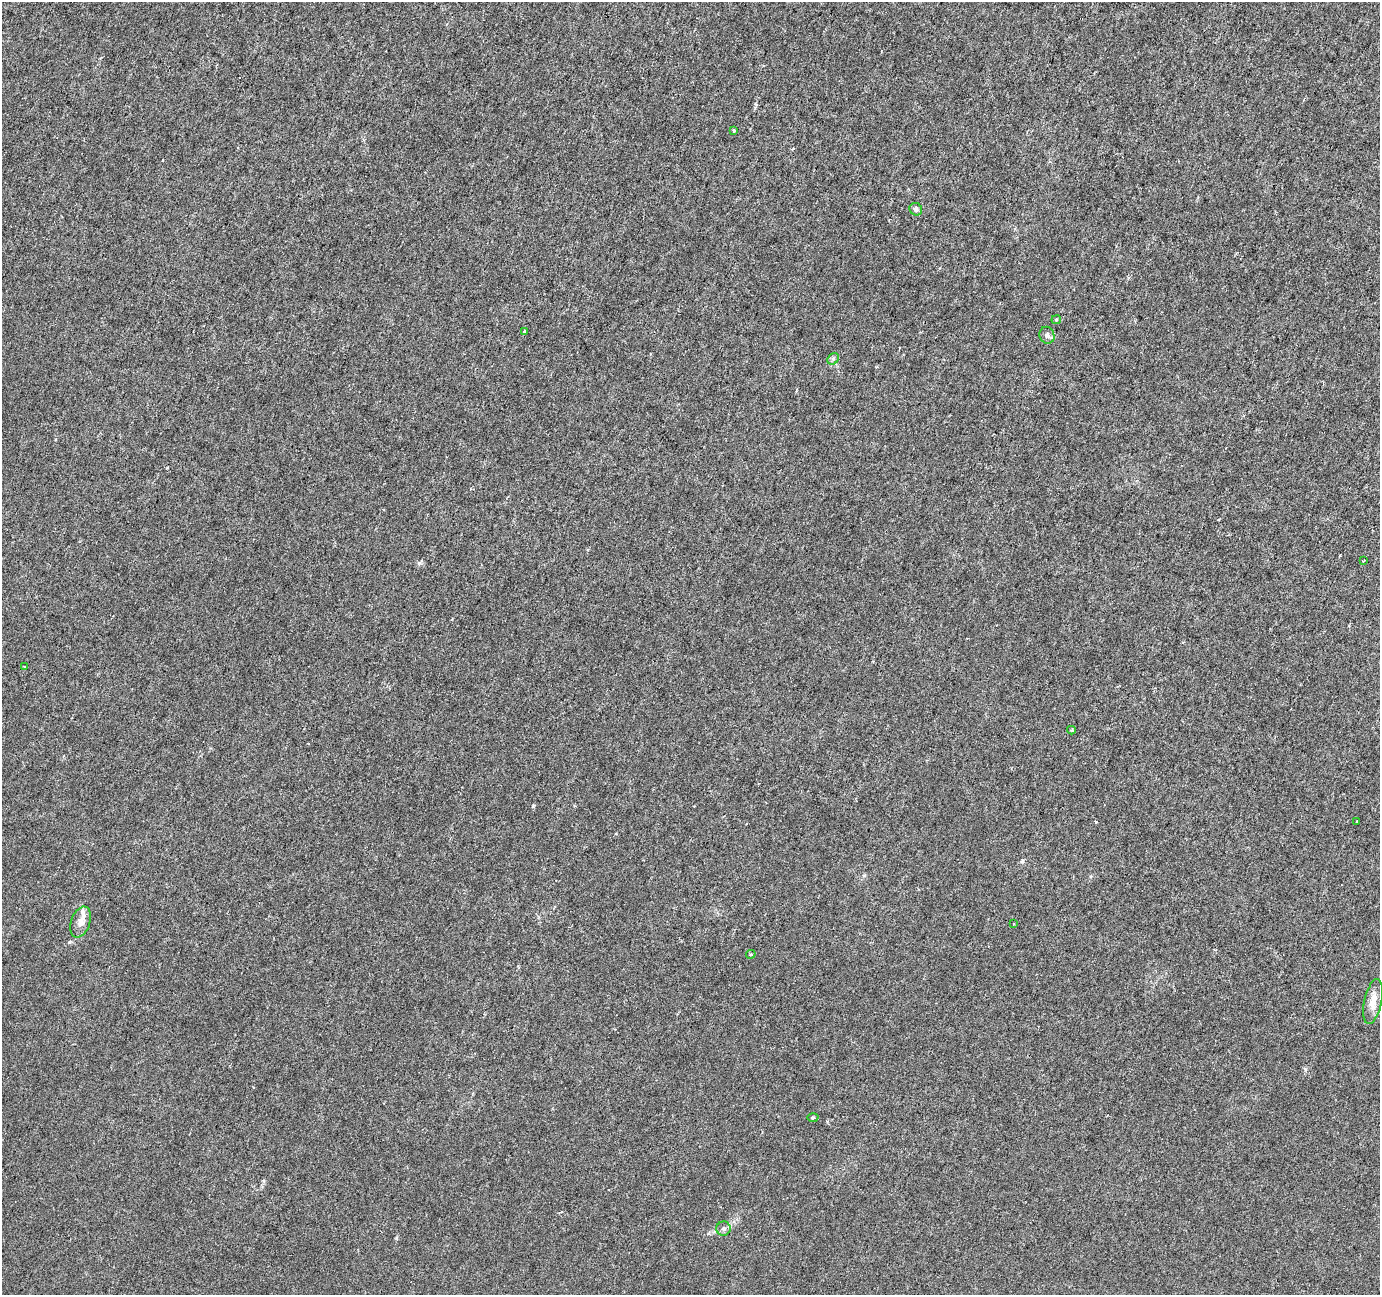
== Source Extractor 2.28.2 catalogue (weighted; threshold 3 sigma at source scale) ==
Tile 10 of 4 x 4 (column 2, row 3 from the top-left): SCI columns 1379-2756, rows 1505-2797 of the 5521 x 5659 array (HDU 1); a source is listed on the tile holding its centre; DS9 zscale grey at full resolution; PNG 1382 x 1297 px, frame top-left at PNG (2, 2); each listed source drawn as its Kron ellipse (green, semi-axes under 4 px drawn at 4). Shown black and unused: <1% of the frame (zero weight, under 3 of 6 exposures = <1% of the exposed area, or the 3 px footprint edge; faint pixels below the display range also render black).
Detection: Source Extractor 2.28.2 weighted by HDU 2 'WHT'; one run over the whole footprint, this tile lists its part. Background -9.02e-05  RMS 0.0012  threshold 0.00505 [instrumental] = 3 sigma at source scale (4.09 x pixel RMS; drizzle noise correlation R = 1.36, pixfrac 0.8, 0.0396/0.0396 arcsec/px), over >= 5 px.
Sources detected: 17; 1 inside a brighter listed object's ellipse — not listed separately; the other 16 listed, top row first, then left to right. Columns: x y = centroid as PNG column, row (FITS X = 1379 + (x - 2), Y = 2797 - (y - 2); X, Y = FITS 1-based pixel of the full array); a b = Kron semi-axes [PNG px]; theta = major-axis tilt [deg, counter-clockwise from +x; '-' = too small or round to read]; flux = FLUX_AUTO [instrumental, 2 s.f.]
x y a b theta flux
734 131 3 3 - 0.23
916 209 6 6 - 0.33
1056 320 5 4 - 0.13
525 332 4 3 - 0.21
1047 335 8 7 - 0.36
833 359 6 5 - 0.22
1364 560 3 2 - 0.11
25 667 4 2 - 0.098
1071 730 4 4 - 0.13
1357 821 3 2 - 0.097
81 922 16 9 71 0.86
1014 924 3 2 - 0.081
751 954 5 3 - 0.15
1373 1002 23 8 78 1.3
813 1118 5 3 - 0.14
724 1229 7 7 - 0.32
Unlisted compact peaks at least as high as the median listed source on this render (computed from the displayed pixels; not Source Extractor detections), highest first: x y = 533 806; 419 563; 396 1238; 1305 1069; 1096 822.